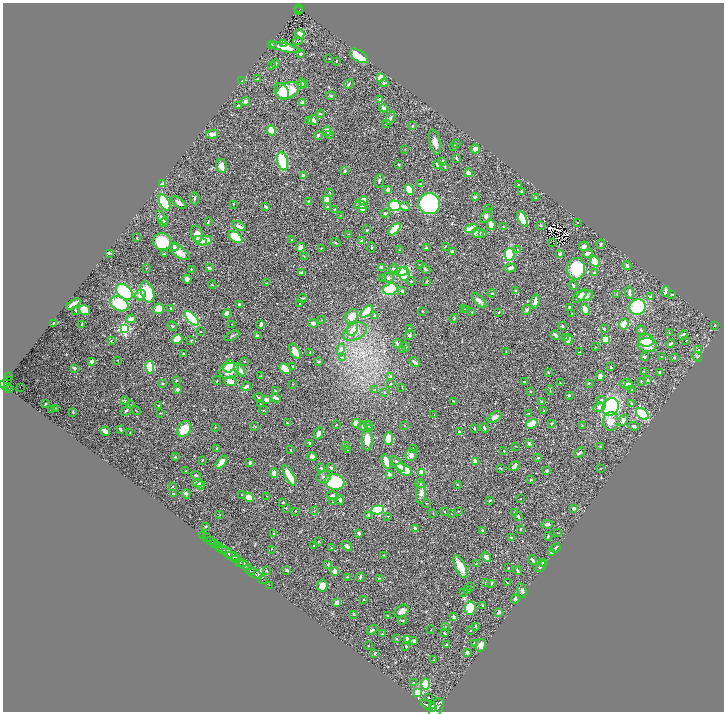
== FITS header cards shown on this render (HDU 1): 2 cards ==
NAXIS1  =                 1443
NAXIS2  =                 1419

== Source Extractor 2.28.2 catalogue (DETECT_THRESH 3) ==
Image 1443 x 1419 px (HDU 1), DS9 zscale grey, zoomed out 1/2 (1 PNG px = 2 x 2 image px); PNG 726 x 714 px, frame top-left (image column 2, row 1418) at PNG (3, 3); each listed source drawn as its Kron ellipse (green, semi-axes under 4 px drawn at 4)
Background 0.594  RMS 0.018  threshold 0.0543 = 3 sigma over >= 5 px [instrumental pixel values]
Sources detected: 573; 41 cannot appear on this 1/2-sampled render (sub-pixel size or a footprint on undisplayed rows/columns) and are neither listed nor drawn; of the other 532, the 500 brightest by FLUX_AUTO listed and drawn (32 fainter detections omitted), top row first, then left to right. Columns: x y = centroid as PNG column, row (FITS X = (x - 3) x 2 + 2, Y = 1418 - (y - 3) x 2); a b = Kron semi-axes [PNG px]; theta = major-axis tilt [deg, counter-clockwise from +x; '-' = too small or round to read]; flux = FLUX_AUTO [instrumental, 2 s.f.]
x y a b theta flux
299 9 4 2 - 63
299 10 2 1 - 14
300 34 5 5 - 18
298 41 5 2 - 2.4
272 44 4 2 - 2.4
283 44 3 2 - 2.6
285 47 16 4 -14 43
300 54 3 3 - 4.6
359 56 10 5 -35 140
329 59 2 1 - 1.5
336 61 3 2 - 1.4
275 64 4 3 - 7.1
272 66 3 3 - 4
380 78 3 3 - 54
258 79 2 2 - 3.4
242 81 3 2 - 25
301 83 5 3 - 9.2
384 83 4 3 - 7.3
304 84 3 3 - 3.6
349 84 5 2 - 4.1
288 90 12 7 22 100
282 91 9 6 -62 100
331 95 4 3 - 4.1
380 99 4 3 - 12
245 101 4 3 - 16
302 102 4 4 - 13
238 106 3 2 - 5.7
384 108 4 3 - 6.5
320 114 4 2 - 2.8
390 118 7 3 66 7.6
313 120 5 5 - 11
309 121 4 3 - 3.7
386 124 2 2 - 2.5
412 126 2 2 - 3.6
271 130 5 3 - 56
327 131 4 4 - 29
212 134 6 4 10 18
329 134 2 2 - 7.9
318 135 4 3 - 6.8
435 142 12 5 -79 20
456 144 3 2 - 2
454 146 4 3 - 2.8
405 149 3 2 - 1.6
475 149 4 4 - 22
456 158 3 2 - 4.2
283 161 9 5 -75 180
443 161 2 2 - 9.1
399 164 2 2 - 3
437 165 4 3 - 9.7
221 166 7 5 -82 23
445 167 2 2 - 2
345 171 2 2 - 12
468 173 4 4 - 14
303 176 3 3 - 23
379 181 7 3 77 6.1
163 184 4 3 - 22
420 184 3 2 - 2.1
519 185 4 2 - 2.5
388 189 3 2 - 16
409 189 5 4 - 75
330 192 3 2 - 2.5
522 192 4 3 - 4.1
475 197 3 3 - 4.2
536 197 3 2 - 2
194 198 6 3 85 5
327 200 3 3 - 35
308 201 4 2 - 2.9
363 201 4 4 - 51
164 202 9 5 -63 210
179 202 9 3 -37 15
233 204 2 2 - 2.8
429 204 11 10 - 520
360 205 6 4 -1 10
266 206 3 2 - 5.5
395 206 6 5 - 300
328 207 4 3 - 3.5
405 207 5 3 - 11
362 208 3 3 - 32
489 208 2 2 - 3
335 209 4 3 - 3.1
385 213 4 4 - 4.6
341 215 2 2 - 2
486 216 8 4 56 9.5
162 218 8 4 -56 12
522 219 9 4 -63 92
208 222 4 2 - 2.9
577 222 3 2 - 3.5
163 223 4 3 - 9.1
491 225 5 3 - 35
540 225 2 2 - 4.2
239 226 7 3 -25 18
503 227 3 2 - 1.9
471 228 7 3 14 46
394 229 7 4 48 120
367 230 3 2 - 3.4
478 233 6 5 - 22
483 233 3 3 - 5.5
197 234 8 6 -72 27
349 234 3 2 - 1.9
235 237 8 5 -37 97
137 238 3 2 - 2
291 240 3 2 - 1.6
200 241 7 4 -25 32
205 241 7 3 21 67
362 241 4 3 - 7.2
162 242 9 8 - 150
336 242 5 3 - 3.2
553 243 2 1 - 1.4
601 244 5 3 - 4.6
445 246 3 2 - 2.1
584 246 5 5 - 11
175 247 4 3 - 11
300 247 4 3 - 19
372 247 5 2 - 2.8
427 248 3 2 - 11
321 249 4 2 - 2.6
400 250 3 2 - 2.3
518 250 3 2 - 1.9
452 251 3 2 - 6.4
180 252 12 5 -34 38
109 253 3 2 - 7.1
587 253 5 3 - 19
164 254 3 3 - 3
509 254 6 5 - 120
559 254 3 3 - 8.5
304 256 3 2 - 1.3
595 261 6 4 -64 58
420 265 3 2 - 1.4
627 266 4 3 - 8.2
381 267 3 2 - 16
146 268 2 2 - 1.3
209 268 3 2 - 11
510 268 6 3 13 10
191 269 2 2 - 2.4
393 269 4 3 - 8.7
425 269 5 3 - 5.4
576 269 11 9 83 200
401 272 6 3 1 110
302 273 4 3 - 13
595 273 4 3 - 12
404 274 7 5 -83 250
382 278 4 2 - 1.8
388 278 6 5 - 11
187 279 5 4 - 13
411 281 5 3 - 3.8
427 282 3 2 - 3.2
266 283 3 2 - 1.9
212 285 4 2 - 2.8
573 285 5 3 - 7.5
390 289 7 5 17 160
402 290 3 3 - 7.4
516 291 4 3 - 6.9
666 291 5 3 - 16
124 292 9 6 -42 290
147 292 11 6 -71 120
492 293 4 3 - 3.2
629 293 6 3 -78 10
616 294 3 2 - 1.4
140 295 5 5 - 18
672 295 3 2 - 2.9
580 296 8 4 41 16
585 296 8 5 15 21
650 297 3 3 - 6.6
303 298 5 2 - 3.2
479 301 9 4 -47 15
535 301 7 4 84 17
73 304 8 2 35 47
119 304 9 7 -28 150
239 304 2 2 - 4.1
300 304 2 2 - 2.2
570 307 3 2 - 7.4
638 307 8 7 - 230
171 308 2 2 - 4.1
159 309 5 5 - 31
464 309 2 2 - 1.3
585 309 5 4 - 27
75 310 3 2 - 2.6
85 310 6 4 -36 73
467 310 3 3 - 5.7
527 310 5 3 - 6.5
367 311 7 3 43 100
422 312 2 2 - 2
472 312 2 2 - 1.9
499 312 3 2 - 2.4
227 313 4 3 - 27
572 313 3 2 - 1.7
352 316 8 6 57 36
375 316 3 3 - 7.4
192 318 9 4 -47 310
454 318 4 3 - 3
131 319 5 3 - 14
322 320 3 2 - 1.7
53 323 4 2 - 2.4
313 323 4 3 - 15
82 324 3 2 - 7.9
232 324 2 2 - 1.5
261 324 4 2 - 11
624 324 5 5 - 43
172 326 4 3 - 4.2
562 326 3 3 - 5.1
714 326 3 2 - 1.9
409 328 2 2 - 1.7
124 329 4 4 - 420
353 329 7 5 62 12
604 329 3 2 - 4
641 330 4 3 - 4.1
200 332 2 2 - 1.6
355 332 12 8 27 39
669 333 3 2 - 1.9
409 335 6 4 40 5
555 335 5 2 - 12
683 335 5 2 - 6.8
232 336 8 2 26 4.6
257 336 4 4 - 6.8
565 338 3 3 - 5.6
177 339 5 5 - 62
568 339 5 3 - 24
606 339 4 3 - 38
111 340 3 2 - 1.8
191 340 3 3 - 3
646 340 8 6 -11 80
686 340 2 1 - 12
397 343 4 3 - 4.8
671 343 5 2 - 6.6
647 345 9 7 -5 49
406 347 4 3 - 3.2
595 347 2 2 - 1.5
341 349 5 4 - 10
402 349 2 2 - 2.1
699 350 3 2 - 1.9
295 351 8 4 -62 39
310 352 3 2 - 1.7
506 352 3 2 - 1.7
579 352 3 2 - 3.5
183 354 3 2 - 2.2
662 356 2 2 - 1.4
342 357 2 2 - 1.5
644 357 2 2 - 8.7
674 357 3 3 - 3.5
697 357 5 3 - 4.3
118 360 2 2 - 1.2
92 361 3 3 - 12
244 361 3 2 - 1.5
319 361 4 4 - 3.5
415 362 5 2 - 9.4
229 366 6 5 - 78
150 367 6 4 -81 140
293 367 3 2 - 6.8
611 367 3 2 - 4.2
75 368 2 2 - 16
285 369 6 4 -44 38
240 370 8 3 -53 25
229 371 10 8 18 42
643 371 3 2 - 1.5
548 372 4 2 - 1.9
660 372 3 3 - 8.6
261 376 3 2 - 2.3
600 376 5 3 - 20
8 377 2 1 - 24
390 377 4 3 - 8.1
217 380 4 2 - 1.7
648 380 3 3 - 3.5
176 381 3 2 - 2.7
231 381 6 5 - 27
641 381 3 2 - 2.2
525 382 3 2 - 5
6 383 7 4 37 780
163 383 2 2 - 5.6
390 383 4 2 - 2.7
560 383 2 2 - 1.5
589 383 3 2 - 2.3
626 383 6 4 7 24
292 384 2 2 - 1.2
7 386 3 1 - 190
246 386 5 2 - 11
628 386 3 2 - 10
20 387 2 1 - 2.8
402 387 2 1 - 1.4
9 389 4 2 - 210
177 389 3 3 - 4.6
375 390 3 2 - 1.8
550 390 4 2 - 2.6
632 390 2 2 - 1.5
275 391 3 2 - 2
530 391 2 2 - 4
385 392 3 2 - 1.9
569 395 2 2 - 5.8
258 397 4 3 - 3.1
276 398 5 3 - 16
267 400 3 3 - 15
601 400 4 4 - 4.7
125 401 4 3 - 4.9
454 401 3 2 - 2.1
542 401 3 3 - 6.5
45 403 2 2 - 2.4
632 403 4 3 - 2.8
261 404 3 2 - 1.7
131 405 3 3 - 2.2
159 406 4 3 - 3.6
599 407 6 4 20 13
611 407 9 8 - 360
55 408 2 1 - 1.6
51 410 2 1 - 1.9
126 410 6 3 44 7.4
136 410 5 1 - 1.9
263 410 4 2 - 2.3
544 411 3 2 - 1.7
73 412 3 2 - 3
160 413 4 2 - 2.3
529 414 3 2 - 1.6
642 414 7 4 -36 180
434 415 2 2 - 1.4
495 417 8 4 31 19
623 420 6 4 58 11
611 422 9 7 89 34
287 423 3 2 - 3.1
356 423 4 4 - 27
552 423 3 3 - 3.8
532 424 6 4 31 48
336 425 2 2 - 2.5
405 425 3 2 - 1.9
582 425 3 2 - 1.7
255 426 3 2 - 2.2
362 426 4 3 - 3.9
369 426 4 3 - 3.2
634 426 5 3 - 6.3
215 427 2 2 - 2.3
369 428 3 3 - 2.7
475 428 4 2 - 3.5
484 428 5 3 - 6.5
120 429 3 2 - 6.4
184 429 8 6 58 94
105 431 5 3 - 12
459 431 2 2 - 4.5
130 433 3 2 - 1.3
318 433 6 3 68 12
389 438 6 4 83 53
367 440 10 5 90 45
310 443 4 3 - 4.4
529 443 3 2 - 9.4
346 446 3 2 - 1.9
516 446 3 2 - 1.5
600 447 3 2 - 2.3
217 449 3 3 - 3.3
413 449 3 2 - 3.2
291 450 2 2 - 2.8
348 450 3 2 - 1.7
504 451 2 2 - 3.6
580 452 6 3 37 5.6
411 455 6 5 - 17
312 456 4 4 - 13
175 457 3 3 - 2.8
538 458 3 2 - 3.2
202 460 4 2 - 1.6
475 461 2 2 - 36
221 462 7 4 49 31
386 462 8 3 -70 55
250 463 3 2 - 10
398 464 9 3 -51 26
514 466 6 4 38 11
331 467 3 2 - 6.6
321 468 3 2 - 4
500 468 4 2 - 2.7
600 468 2 2 - 1.7
404 470 9 5 -29 110
186 471 2 2 - 1.4
547 471 3 3 - 5.7
421 472 2 2 - 46
274 473 5 3 - 23
389 474 3 3 - 8.8
196 475 5 3 - 4.7
289 476 11 3 -61 88
324 477 7 5 14 11
531 479 4 3 - 2.8
335 482 10 7 -11 230
197 483 5 4 - 27
420 483 5 4 - 7.2
457 484 2 2 - 1.9
201 485 4 3 - 7.6
173 486 2 2 - 2.1
421 493 11 5 84 19
173 494 3 2 - 3.5
186 494 5 4 - 7.1
241 495 2 2 - 1.5
267 496 2 2 - 1.4
333 496 6 4 -12 14
249 497 5 4 - 60
520 499 2 2 - 1.3
340 500 5 4 - 8.2
490 501 4 2 - 3.6
283 502 3 2 - 2.8
333 502 2 2 - 1.7
426 503 2 1 - 1.2
286 508 4 3 - 2.6
574 508 4 3 - 8.3
377 510 7 4 5 130
295 511 2 2 - 5.1
314 511 2 2 - 1.6
444 511 2 2 - 1.5
458 511 3 2 - 1.4
515 512 3 3 - 3.3
433 513 3 2 - 1.5
451 514 2 2 - 1.6
220 515 3 2 - 1.2
369 515 4 4 - 4.7
388 516 3 2 - 1.7
518 517 4 3 - 8.8
547 524 6 3 -4 8.3
205 527 3 2 - 2.5
415 529 4 2 - 14
520 529 3 2 - 2.9
482 531 3 3 - 4.8
557 532 3 2 - 1.5
273 533 2 2 - 2.4
359 533 4 3 - 8.9
203 535 2 1 - 15
548 536 4 2 - 3.6
512 537 4 2 - 2.9
207 538 2 1 - 28
211 541 2 2 - 100
318 541 3 3 - 2.1
214 543 3 2 - 170
314 545 2 2 - 1.7
217 546 2 2 - 290
347 546 6 4 -41 10
219 547 3 2 - 490
332 548 2 2 - 1.3
556 548 5 3 - 6.8
222 549 3 2 - 440
272 549 2 2 - 1.6
551 552 4 3 - 3.3
227 553 6 3 -46 1500
383 555 2 2 - 1.8
233 557 7 3 -18 800
486 557 5 3 - 16
236 560 3 1 - 190
533 560 5 2 - 6.6
240 562 4 3 - 520
543 562 4 3 - 4.9
328 564 4 2 - 3.1
476 564 2 1 - 1.5
244 565 6 4 -35 550
460 566 12 5 -65 50
540 567 6 3 51 4.5
509 568 2 2 - 2
250 570 6 2 -36 800
287 570 4 2 - 8
266 571 3 3 - 3.6
335 571 3 2 - 34
518 571 4 2 - 4.6
255 574 7 4 -25 1000
347 577 2 2 - 1.5
360 577 5 3 - 5.3
380 578 4 2 - 3
262 580 2 1 - 22
485 582 3 3 - 2.4
492 583 4 3 - 3
507 583 3 2 - 1.6
269 585 2 1 - 15
322 585 6 5 - 26
470 587 2 2 - 1.9
468 590 3 3 - 3.5
522 591 7 4 -78 7.6
464 592 3 2 - 2.7
364 599 2 1 - 1.7
515 599 4 3 - 9.9
337 603 3 3 - 35
483 605 3 2 - 3.4
470 608 6 5 - 92
401 611 8 5 36 20
499 612 3 3 - 24
353 614 3 3 - 3.4
387 615 3 2 - 1.8
454 617 4 2 - 10
402 621 4 2 - 4
475 626 3 2 - 1.9
445 627 2 2 - 1.4
431 629 2 2 - 1.3
372 630 6 3 34 7.5
471 630 2 2 - 3.1
444 633 3 2 - 2.3
382 634 3 3 - 2.6
396 639 2 2 - 2.2
407 639 4 4 - 13
414 641 4 3 - 11
475 643 4 3 - 6.3
447 644 3 2 - 5.1
481 645 6 5 - 23
368 646 2 2 - 2.2
406 646 3 2 - 4.2
467 652 3 2 - 16
375 653 3 2 - 6.5
434 660 2 2 - 2.1
414 682 2 2 - 1.3
426 684 6 4 90 130
417 693 3 3 - 180
428 697 2 1 - 1.5
433 705 2 2 - 570
429 706 9 4 -29 3000
436 708 10 6 64 3400
At the frame edge (FLAGS 8, measured only in part): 2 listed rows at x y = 6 383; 436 708
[32 fainter detections neither listed nor drawn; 41 sub-pixel or undisplayed-footprint detections neither listed nor drawn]